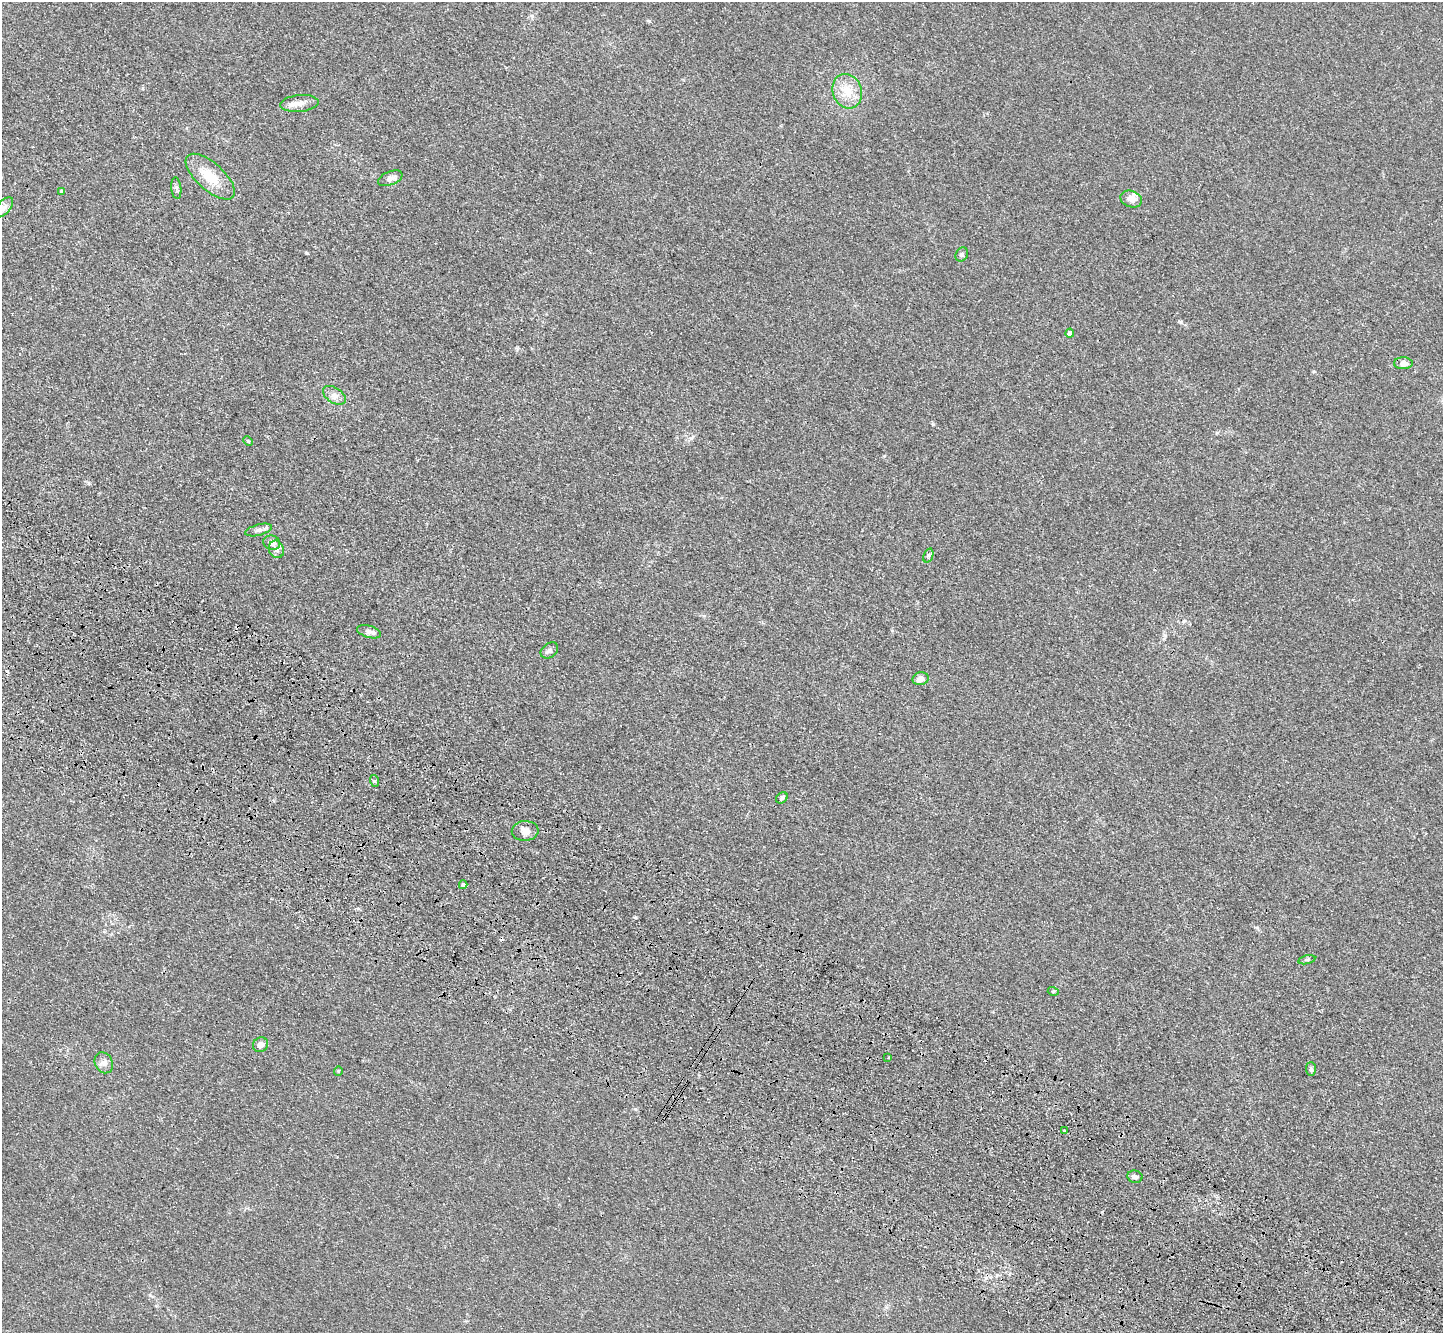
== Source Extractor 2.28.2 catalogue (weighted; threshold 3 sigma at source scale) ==
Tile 6 of 4 x 4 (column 2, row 2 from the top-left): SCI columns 1510-2950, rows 3054-4384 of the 5900 x 5969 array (HDU 1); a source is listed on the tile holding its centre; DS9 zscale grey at full resolution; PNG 1445 x 1335 px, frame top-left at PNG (2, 2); each listed source drawn as its Kron ellipse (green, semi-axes under 4 px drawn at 4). Shown black and unused: <1% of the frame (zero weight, under 3 of 4 exposures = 6% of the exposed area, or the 3 px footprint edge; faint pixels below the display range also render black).
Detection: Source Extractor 2.28.2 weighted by HDU 2 'WHT'; one run over the whole footprint, this tile lists its part. Background 0.0123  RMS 0.0047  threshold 0.021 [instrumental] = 3 sigma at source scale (4.5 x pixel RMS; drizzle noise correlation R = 1.50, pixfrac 1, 0.05/0.05 arcsec/px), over >= 5 px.
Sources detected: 36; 1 cosmic-ray / hot-pixel residue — neither listed nor drawn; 2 inside a brighter listed object's ellipse — not listed separately; the other 33 listed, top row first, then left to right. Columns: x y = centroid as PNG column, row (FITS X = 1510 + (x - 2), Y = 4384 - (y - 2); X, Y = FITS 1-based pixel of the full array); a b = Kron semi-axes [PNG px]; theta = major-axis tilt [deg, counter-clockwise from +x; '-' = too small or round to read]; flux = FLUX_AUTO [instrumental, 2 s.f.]
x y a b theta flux
847 91 17 14 -73 8.9
299 103 19 8 5 3.5
210 177 31 13 -42 11
390 178 13 7 22 2.4
176 188 11 5 -83 1.1
62 191 4 3 - 0.64
1131 199 11 8 -20 3.2
4 207 12 6 51 2.1
962 254 7 6 - 0.94
1070 333 4 4 - 1.6
1403 363 9 6 -1 2.5
334 395 12 7 -34 2.7
248 441 5 4 - 0.51
259 530 14 5 15 2
272 543 8 7 - 2.7
276 549 9 7 -65 1.9
928 555 7 4 70 0.91
369 632 12 6 -16 1.8
549 650 9 7 37 1.4
920 679 8 6 16 3.2
375 781 6 4 -71 0.68
782 798 6 5 - 1.2
525 831 13 10 3 3
463 885 4 4 - 1.4
1307 960 8 3 13 0.72
1053 991 5 3 - 0.43
260 1045 8 7 - 2.5
888 1058 3 3 - 0.72
104 1063 11 8 -61 2.3
1311 1069 7 5 -87 1.1
338 1071 5 4 - 0.48
1064 1130 3 2 - 0.56
1135 1177 8 6 -11 1.3
Unlisted compact peaks at least as high as the median listed source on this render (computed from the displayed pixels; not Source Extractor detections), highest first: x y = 1181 322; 933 424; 307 253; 635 917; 649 21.